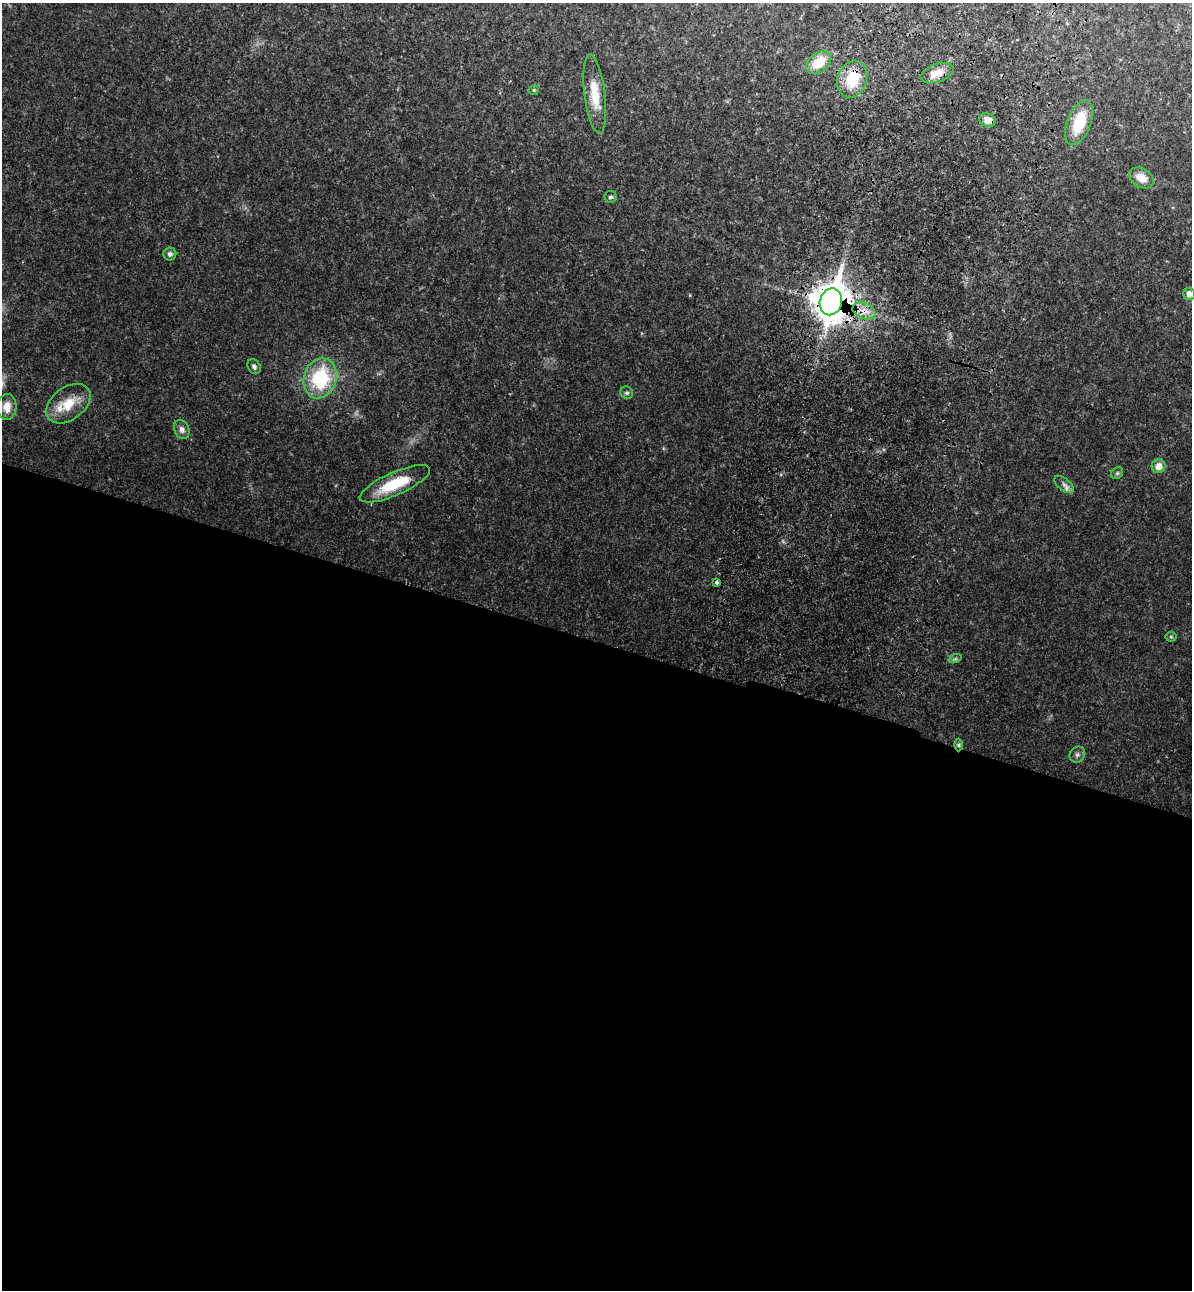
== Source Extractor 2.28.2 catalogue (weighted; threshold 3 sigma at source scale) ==
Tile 14 of 4 x 4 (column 2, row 4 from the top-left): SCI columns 1433-2622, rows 46-1333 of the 5367 x 5240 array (HDU 1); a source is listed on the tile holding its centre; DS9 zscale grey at full resolution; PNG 1194 x 1292 px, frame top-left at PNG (2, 3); each listed source drawn as its Kron ellipse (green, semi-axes under 4 px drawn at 4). Shown black and unused: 51% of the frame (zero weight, under 3 of 4 exposures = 6% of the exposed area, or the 3 px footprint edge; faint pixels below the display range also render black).
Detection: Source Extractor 2.28.2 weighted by HDU 2 'WHT'; one run over the whole footprint, this tile lists its part. Background 0.0282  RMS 0.004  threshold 0.0179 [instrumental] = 3 sigma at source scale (4.5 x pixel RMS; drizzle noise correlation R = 1.50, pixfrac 1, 0.05/0.05 arcsec/px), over >= 5 px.
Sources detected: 28; all 28 listed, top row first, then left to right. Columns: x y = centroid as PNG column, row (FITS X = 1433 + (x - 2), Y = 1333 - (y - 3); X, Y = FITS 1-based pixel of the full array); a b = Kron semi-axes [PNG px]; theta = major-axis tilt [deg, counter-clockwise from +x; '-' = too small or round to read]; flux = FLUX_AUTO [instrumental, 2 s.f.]
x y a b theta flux
819 63 14 9 36 8.9
937 73 17 9 19 5
852 79 19 14 72 13
534 90 5 5 - 0.46
595 94 40 10 -83 8.8
987 120 9 6 -22 3.4
1079 123 23 11 69 15
1141 178 13 9 -31 5.2
610 197 6 6 - 0.88
170 254 6 6 - 1.2
1189 294 6 5 - 2.1
831 302 13 11 76 870
864 311 12 7 -22 3.8
254 367 8 6 -55 1.1
320 378 20 16 72 26
627 393 6 6 - 0.81
68 404 25 16 37 10
7 407 13 9 86 4.6
182 429 10 7 -67 2
1159 466 7 7 - 3.4
1117 473 6 5 - 0.71
395 484 38 11 24 16
1064 484 11 6 -39 1.5
717 582 4 3 - 1.1
1171 637 5 5 - 0.53
955 659 7 4 18 0.61
959 745 6 4 90 0.64
1077 755 8 7 - 1.2
Overlapping masked pixels (flux is a lower limit): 5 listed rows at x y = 852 79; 987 120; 831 302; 864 311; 959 745
Isophote crosses this tile's border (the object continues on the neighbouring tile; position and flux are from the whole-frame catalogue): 1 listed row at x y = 1189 294